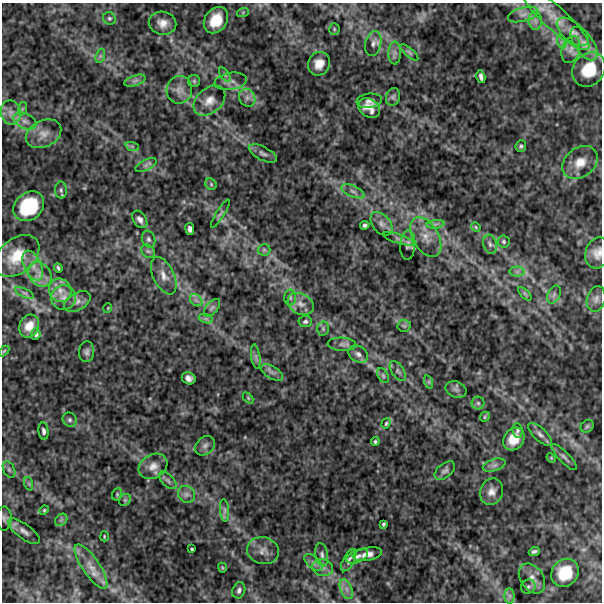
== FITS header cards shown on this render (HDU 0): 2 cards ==
NAXIS1  =                  600
NAXIS2  =                  600

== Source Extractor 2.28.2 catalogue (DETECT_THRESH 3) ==
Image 600 x 600 px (HDU 0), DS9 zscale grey, 1 PNG px = 1 image px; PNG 604 x 604 px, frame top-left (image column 1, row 600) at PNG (2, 3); each listed source drawn as its Kron ellipse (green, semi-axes under 4 px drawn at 4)
Background 565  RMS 150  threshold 459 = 3 sigma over >= 5 px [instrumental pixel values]
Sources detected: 141; all 141 listed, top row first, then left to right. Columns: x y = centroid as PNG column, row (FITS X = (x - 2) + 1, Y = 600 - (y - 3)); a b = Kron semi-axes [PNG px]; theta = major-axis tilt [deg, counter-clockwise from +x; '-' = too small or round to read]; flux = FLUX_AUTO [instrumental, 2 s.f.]
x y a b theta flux
243 12 6 4 19 12000
523 14 15 7 15 67000
109 18 6 6 - 19000
555 18 45 11 -42 260000
216 20 14 11 54 230000
535 21 9 6 -89 47000
162 23 14 11 -12 91000
334 29 5 5 - 14000
573 32 19 9 -39 97000
562 42 7 4 -71 24000
373 43 13 7 76 54000
584 44 19 9 -56 110000
571 49 14 9 73 75000
409 52 11 4 -40 24000
395 53 11 6 87 45000
100 56 7 4 71 22000
319 64 12 11 - 110000
589 70 18 15 51 340000
225 75 8 4 -55 18000
481 77 7 4 -75 36000
135 81 11 5 18 37000
194 81 6 6 - 18000
231 81 16 8 9 70000
179 90 14 13 - 92000
393 97 9 7 72 31000
247 98 9 8 - 49000
209 101 18 12 41 120000
369 101 13 7 6 47000
369 108 12 9 -36 100000
22 109 7 4 71 19000
11 113 12 10 -80 92000
25 121 12 7 -24 69000
43 134 19 13 26 130000
132 146 7 4 -18 20000
521 146 6 5 - 20000
263 153 15 6 -27 47000
580 162 19 14 38 180000
146 165 12 5 25 36000
211 184 6 5 - 17000
61 190 8 6 -89 26000
353 191 12 5 -23 46000
29 206 17 13 41 500000
220 214 16 4 58 29000
140 219 9 6 -54 49000
381 224 13 9 -49 69000
435 224 9 3 5 29000
365 225 4 4 - 24000
476 227 5 4 - 12000
190 229 6 4 -82 32000
426 237 22 12 -60 160000
148 239 8 6 -69 31000
399 239 16 4 -19 36000
504 241 6 6 - 20000
490 244 10 6 -74 35000
408 245 15 7 86 44000
264 250 6 6 - 21000
148 251 7 6 - 27000
597 253 15 12 76 95000
17 256 25 17 40 280000
33 265 16 8 -64 120000
58 268 4 3 - 16000
517 272 7 5 0 28000
40 274 13 10 -53 110000
164 276 20 10 -64 100000
60 290 12 11 - 110000
25 293 10 4 -26 28000
525 294 8 4 -45 20000
554 295 9 6 63 32000
290 297 8 6 -90 24000
63 298 12 12 - 100000
596 299 13 9 74 55000
196 300 7 5 -44 27000
77 301 14 8 30 68000
301 304 14 10 -30 88000
108 308 5 3 - 8100
212 308 10 5 50 30000
206 319 7 4 -18 24000
305 321 7 5 3 22000
29 326 12 9 64 120000
404 326 6 6 - 20000
323 329 7 6 - 22000
36 334 5 4 - 25000
342 344 14 6 -3 45000
4 351 6 3 45 12000
86 352 10 7 87 38000
358 354 10 8 -32 50000
256 357 12 4 -81 31000
398 371 11 6 -56 32000
272 372 12 6 -31 44000
383 376 8 5 -64 22000
189 378 7 6 - 47000
429 382 7 4 -72 17000
456 390 11 8 -22 39000
248 398 6 4 -46 12000
478 403 6 6 - 25000
485 417 5 4 - 13000
70 420 7 6 - 27000
386 423 6 4 71 15000
587 426 7 5 44 19000
517 430 7 5 -85 20000
43 431 8 5 -83 31000
540 434 15 6 -42 49000
514 439 12 10 53 160000
375 442 4 4 - 16000
205 446 11 8 44 45000
564 457 17 5 -46 40000
551 458 5 4 - 11000
494 465 12 6 18 41000
153 466 15 11 31 99000
9 469 9 5 -64 26000
445 471 12 7 39 36000
168 480 11 6 -45 34000
29 484 7 4 -72 17000
491 492 13 11 65 81000
117 494 6 5 - 15000
186 494 9 8 - 48000
125 500 6 5 - 17000
44 510 4 4 - 13000
224 510 11 4 -85 33000
4 518 12 7 89 40000
61 520 7 5 45 23000
383 524 4 3 - 16000
24 531 19 7 -36 63000
104 536 5 2 - 9300
192 549 3 3 - 11000
263 551 16 13 -14 91000
534 551 5 3 - 23000
367 554 15 6 11 77000
322 555 12 6 -80 39000
357 556 11 6 24 39000
349 560 12 5 62 36000
314 562 11 6 -42 41000
91 567 26 8 -56 140000
222 568 5 3 - 10000
322 568 10 8 -12 56000
565 573 15 13 49 290000
532 578 16 11 -55 100000
528 587 7 6 - 25000
346 589 10 5 -67 54000
239 590 8 6 71 36000
510 596 7 5 -90 32000
At the frame edge (FLAGS 8, measured only in part): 1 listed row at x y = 597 253